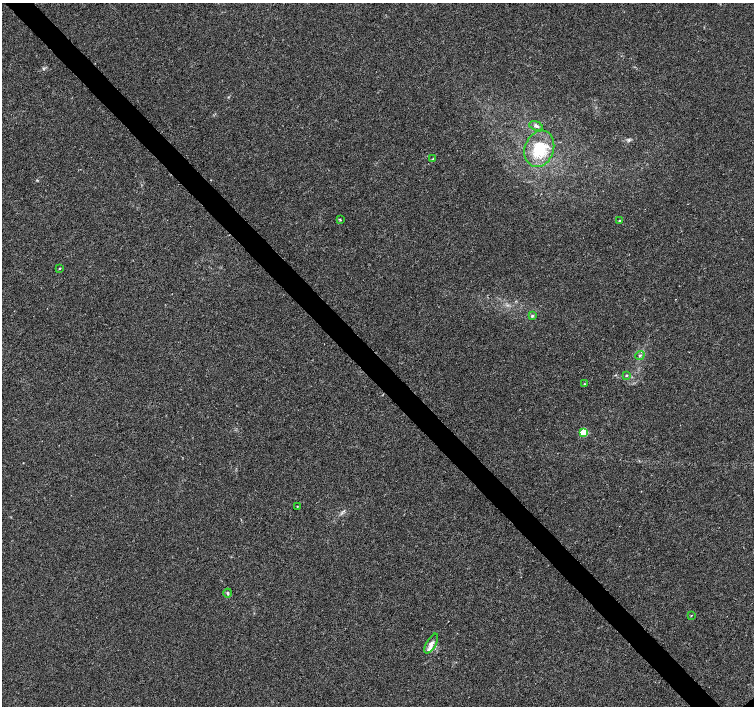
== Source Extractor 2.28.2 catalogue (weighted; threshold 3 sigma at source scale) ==
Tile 11 of 4 x 4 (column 3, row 3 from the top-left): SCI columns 3009-4512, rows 1558-2964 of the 6022 x 5995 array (HDU 1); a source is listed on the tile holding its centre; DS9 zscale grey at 2 x 2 block average (1 PNG px = mean of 2 x 2 image px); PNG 756 x 708 px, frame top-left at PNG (2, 3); each listed source drawn as its Kron ellipse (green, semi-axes under 4 px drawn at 4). Shown black and unused: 4% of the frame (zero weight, under 3 of 4 exposures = <1% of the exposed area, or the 3 px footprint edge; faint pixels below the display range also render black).
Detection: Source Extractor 2.28.2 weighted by HDU 2 'WHT'; one run over the whole footprint, this tile lists its part. Background 0.00756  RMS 0.0021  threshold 0.00959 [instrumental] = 3 sigma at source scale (4.5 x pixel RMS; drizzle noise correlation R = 1.50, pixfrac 1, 0.0396/0.0396 arcsec/px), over >= 5 px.
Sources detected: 17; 2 inside a brighter listed object's ellipse — not listed separately; the other 15 listed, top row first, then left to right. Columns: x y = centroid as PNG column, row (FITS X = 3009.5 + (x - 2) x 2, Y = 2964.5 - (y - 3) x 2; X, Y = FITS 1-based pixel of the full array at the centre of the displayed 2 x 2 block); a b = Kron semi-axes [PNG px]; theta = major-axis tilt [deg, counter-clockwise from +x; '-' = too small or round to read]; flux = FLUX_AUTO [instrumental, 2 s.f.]
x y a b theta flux
536 126 7 3 -18 1.3
539 149 19 14 70 17
433 159 3 3 - 0.35
340 220 4 2 - 0.42
620 221 3 3 - 0.4
59 268 3 2 - 0.44
532 316 4 4 - 0.77
640 355 5 4 - 0.8
626 375 3 3 - 0.52
584 384 2 2 - 0.28
584 432 3 3 - 29
297 506 2 2 - 0.24
228 593 4 3 - 0.74
691 615 3 2 - 0.26
431 643 11 5 60 2.5
Diffuse or blended objects may show on this block-average render without a row.